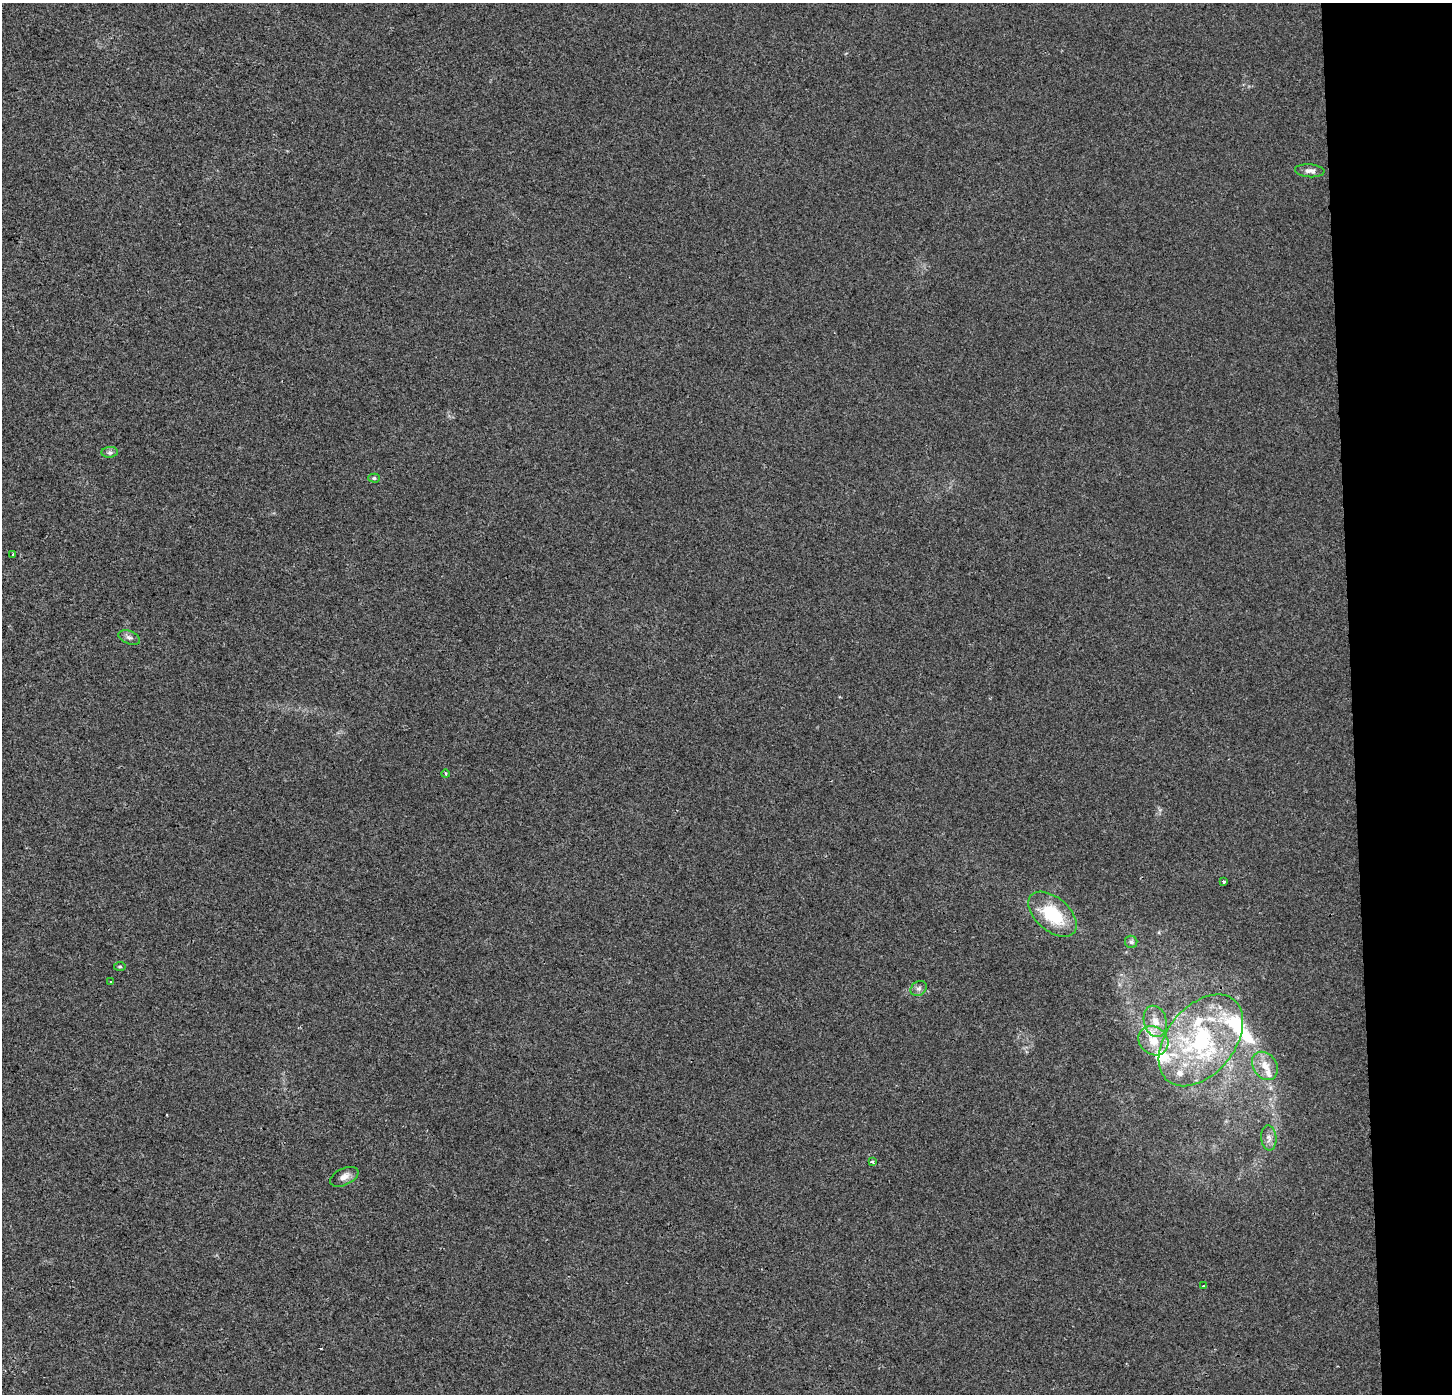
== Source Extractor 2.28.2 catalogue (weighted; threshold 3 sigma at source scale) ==
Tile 6 of 3 x 3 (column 3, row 2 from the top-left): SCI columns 2947-4396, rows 1393-2784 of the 4444 x 4184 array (HDU 1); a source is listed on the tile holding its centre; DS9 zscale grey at full resolution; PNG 1454 x 1396 px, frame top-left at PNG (2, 3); each listed source drawn as its Kron ellipse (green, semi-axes under 4 px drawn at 4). Shown black and unused: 7% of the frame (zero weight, under 2 of 3 exposures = <1% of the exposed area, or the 3 px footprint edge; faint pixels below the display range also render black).
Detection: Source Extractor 2.28.2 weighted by HDU 2 'WHT'; one run over the whole footprint, this tile lists its part. Background 0.00431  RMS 0.0046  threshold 0.0206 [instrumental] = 3 sigma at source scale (4.5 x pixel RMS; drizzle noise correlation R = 1.50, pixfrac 1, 0.0396/0.0396 arcsec/px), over >= 5 px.
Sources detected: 29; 1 inside a brighter object's white glare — neither listed nor drawn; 8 inside a brighter listed object's ellipse — not listed separately; the other 20 listed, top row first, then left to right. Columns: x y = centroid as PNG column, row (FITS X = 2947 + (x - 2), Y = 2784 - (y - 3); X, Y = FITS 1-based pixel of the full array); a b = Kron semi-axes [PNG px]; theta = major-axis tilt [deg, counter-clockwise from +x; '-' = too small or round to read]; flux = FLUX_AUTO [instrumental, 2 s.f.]
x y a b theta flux
1310 171 15 6 -4 2.5
110 452 8 5 5 1.2
374 478 6 4 -1 0.85
13 554 3 2 - 0.49
129 637 11 6 -22 1.6
446 774 4 3 - 0.41
1224 882 3 3 - 0.82
1052 914 28 16 -41 23
1131 942 6 6 - 1.1
120 966 6 4 5 0.6
111 982 3 2 - 0.7
919 988 9 7 36 1.5
1155 1021 16 11 -74 5.4
1201 1040 52 33 51 64
1153 1041 16 13 -40 8.3
1265 1066 15 11 -55 5.7
1269 1138 12 7 -84 2.5
872 1162 4 3 - 0.95
344 1177 15 8 25 3
1203 1286 3 2 - 0.29